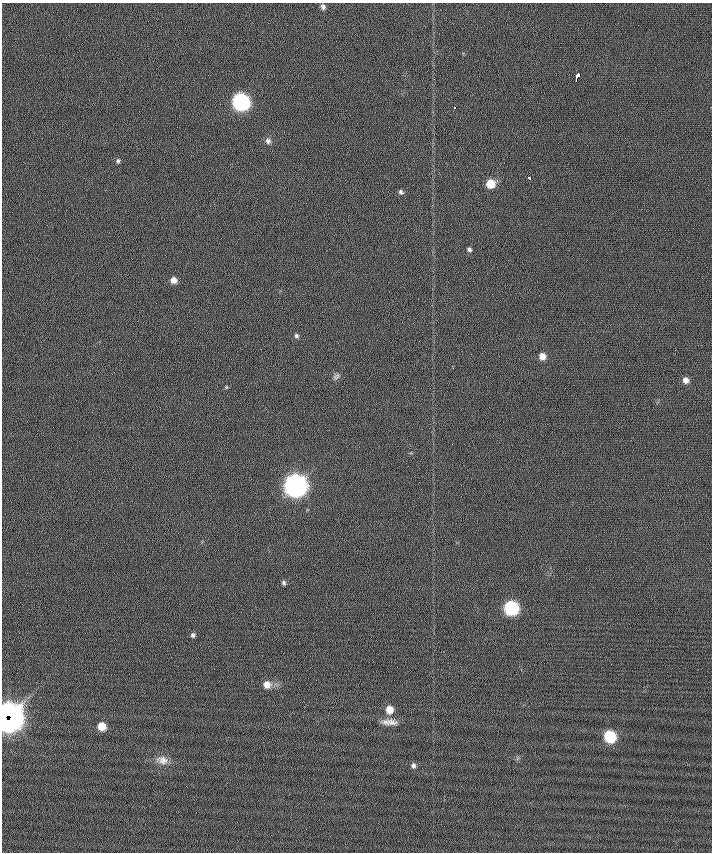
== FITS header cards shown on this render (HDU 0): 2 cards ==
NAXIS1  =                  710 /
NAXIS2  =                  850 /

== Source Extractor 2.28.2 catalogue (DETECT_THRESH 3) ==
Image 710 x 850 px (HDU 0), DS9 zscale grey, 1 PNG px = 1 image px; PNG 714 x 854 px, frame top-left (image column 1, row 850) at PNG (2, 3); no overlay
Background -0.142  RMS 6.2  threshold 18.7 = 3 sigma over >= 5 px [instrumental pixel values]
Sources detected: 29; all 29 listed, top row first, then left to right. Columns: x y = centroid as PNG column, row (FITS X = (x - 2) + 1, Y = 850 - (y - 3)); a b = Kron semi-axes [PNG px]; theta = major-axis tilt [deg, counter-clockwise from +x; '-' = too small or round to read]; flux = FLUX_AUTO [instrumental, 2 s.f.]
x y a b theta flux
323 7 7 6 - 1400
578 76 8 3 66 10000
241 102 8 8 - 150000
454 107 3 3 - 1900
268 141 8 8 - 1700
118 161 6 5 - 810
529 178 4 3 - 2700
490 184 7 7 - 10000
401 192 7 6 - 1200
469 249 6 5 - 1100
174 280 7 6 - 3300
296 336 6 5 - 1000
542 356 6 6 - 3900
336 376 10 7 39 1500
686 380 6 6 - 2600
226 387 5 5 - 490
295 486 9 8 - 480000
284 583 6 5 - 930
511 608 8 7 - 75000
193 635 5 5 - 1100
267 684 8 7 - 4200
389 710 7 7 - 6600
8 715 13 10 16 270000
11 719 12 6 52 120000
391 722 18 10 -3 3900
102 726 6 6 - 8100
610 737 7 7 - 33000
162 760 17 12 -8 4300
413 765 7 6 - 1300